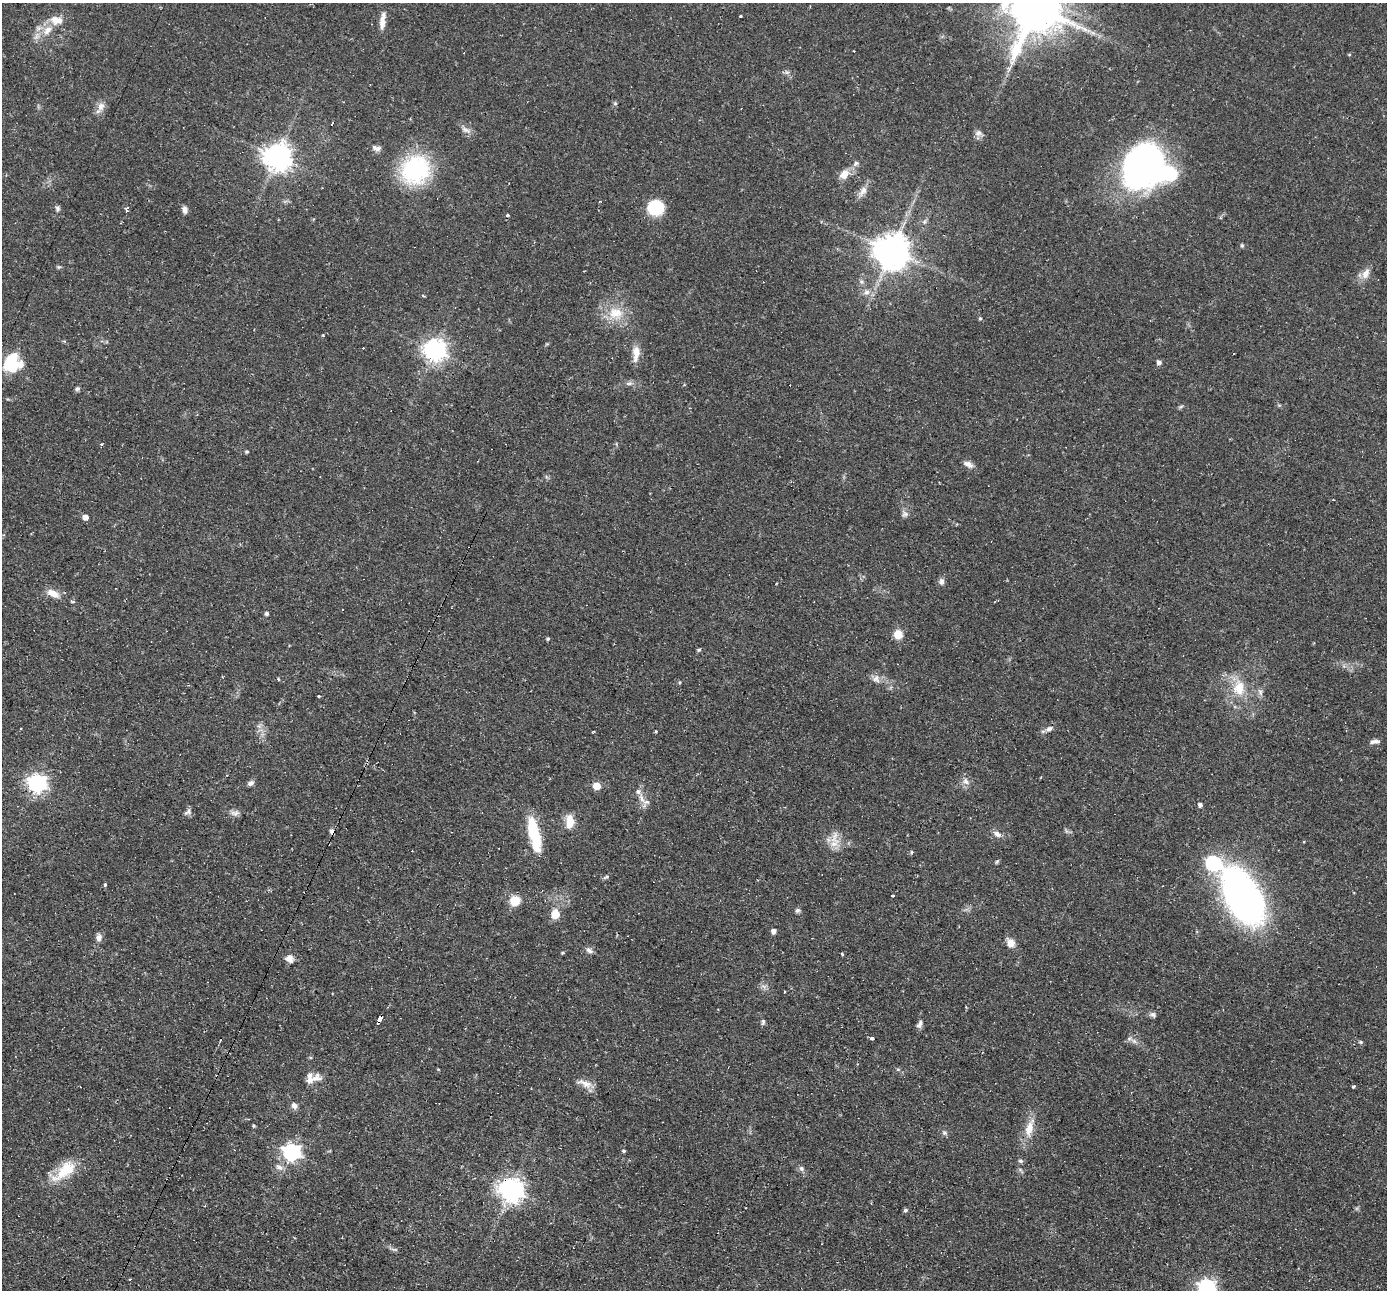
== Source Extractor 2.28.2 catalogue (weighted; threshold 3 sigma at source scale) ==
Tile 7 of 4 x 4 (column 3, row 2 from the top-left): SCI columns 2772-4156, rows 2846-4133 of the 5542 x 5557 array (HDU 1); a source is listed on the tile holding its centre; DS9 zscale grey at full resolution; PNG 1389 x 1292 px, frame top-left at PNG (2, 3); no overlay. Shown black and unused: <1% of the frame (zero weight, under 2 of 3 exposures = <1% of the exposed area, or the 3 px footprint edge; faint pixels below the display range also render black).
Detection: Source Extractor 2.28.2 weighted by HDU 2 'WHT'; one run over the whole footprint, this tile lists its part. Background 0.0583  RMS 0.0047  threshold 0.021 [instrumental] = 3 sigma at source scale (4.5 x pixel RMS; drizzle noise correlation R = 1.50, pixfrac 1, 0.05/0.05 arcsec/px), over >= 5 px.
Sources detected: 138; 3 inside a brighter object's white glare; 11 cosmic-ray / hot-pixel residue — not listed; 6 inside a brighter listed object's ellipse — not listed separately; the other 118 listed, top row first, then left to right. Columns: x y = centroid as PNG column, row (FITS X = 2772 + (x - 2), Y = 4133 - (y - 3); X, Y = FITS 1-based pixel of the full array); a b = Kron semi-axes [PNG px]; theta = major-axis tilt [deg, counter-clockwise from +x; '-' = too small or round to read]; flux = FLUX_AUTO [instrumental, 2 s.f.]
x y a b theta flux
1036 8 16 13 57 2900
740 16 3 2 - 0.58
56 20 18 11 -9 5.8
382 21 23 6 82 3.9
47 30 13 8 46 4.8
1349 55 5 3 - 0.38
1012 63 7 4 90 1.2
787 72 7 6 - 1.1
615 103 5 5 - 0.67
101 106 13 9 66 3.2
332 124 3 3 - 11
466 130 14 6 -28 2.3
978 133 9 8 - 1.9
377 149 9 7 37 1.7
277 156 9 8 - 570
856 163 9 7 47 1.7
1139 167 45 34 60 160
415 170 22 20 47 65
844 174 16 11 54 4.7
863 191 16 8 55 3.5
57 208 7 5 81 1.1
128 208 9 4 36 1.2
655 208 16 14 1 19
185 210 8 6 -73 1.9
507 215 4 4 - 0.65
924 222 6 5 - 0.93
1242 245 6 4 -69 0.63
892 251 10 10 - 1100
59 267 6 5 - 0.68
1366 274 14 9 64 3.9
867 292 9 7 3 2.2
423 296 5 3 - 0.49
616 313 23 17 -7 12
980 318 5 4 - 0.65
323 335 3 3 - 0.42
435 350 8 7 - 330
636 352 18 9 87 5.2
1159 362 5 4 - 2
12 363 26 20 72 15
629 383 10 5 13 1.4
77 389 6 5 - 0.93
1181 406 8 3 19 0.72
101 444 4 3 - 0.47
247 451 4 4 - 0.61
968 464 14 7 -28 2.5
905 514 9 8 - 1.6
85 517 4 4 - 3.7
941 582 9 7 89 1.7
53 593 20 8 -27 4.5
342 609 3 2 - 0.33
267 613 4 4 - 1.2
898 634 9 8 - 6.5
548 639 4 4 - 0.78
699 650 5 4 - 0.76
278 679 4 3 - 0.49
876 679 11 11 - 2.9
680 682 4 4 - 0.52
1239 688 24 17 84 12
1260 692 7 5 -62 1.3
319 696 4 2 - 0.58
1049 728 11 6 22 2
656 731 4 3 - 0.49
1375 741 11 5 6 1.9
965 781 10 8 -64 2.4
37 783 7 7 - 210
250 783 8 6 32 1.6
597 786 5 5 - 11
642 798 17 6 -63 3.3
1200 805 5 5 - 1.9
188 812 11 7 25 1.6
235 813 13 7 2 2.1
570 822 17 9 88 6.4
533 831 35 13 -85 19
997 834 12 7 -30 2.3
835 838 23 11 -88 5.9
912 852 4 4 - 0.68
606 877 10 4 24 0.9
105 885 4 3 - 0.93
893 896 3 2 - 0.56
1243 896 52 27 -61 210
515 901 11 10 - 7.5
797 911 7 6 - 1
555 914 12 11 - 5.3
774 931 5 4 - 2.4
99 937 11 7 88 2.2
1011 943 10 8 -59 4.5
589 950 10 6 -29 1.6
563 953 4 3 - 0.58
842 954 3 3 - 0.68
290 959 10 9 - 2.9
1153 1015 9 6 -24 1.3
379 1019 6 3 67 13
763 1022 8 5 83 0.97
920 1024 11 6 60 1.8
872 1039 4 3 - 2.2
220 1040 4 2 - 0.36
1134 1041 10 5 -36 1.6
1361 1042 5 4 - 0.6
438 1069 5 3 - 0.33
898 1069 6 3 -19 0.61
316 1078 17 11 14 4
585 1083 22 8 -18 4.1
1354 1086 4 3 - 1.6
294 1106 8 7 - 2
254 1126 5 4 - 0.55
1029 1129 24 11 79 7.4
945 1133 7 6 - 1.1
623 1151 4 4 - 0.79
292 1152 7 7 - 160
1021 1161 7 4 -26 0.83
279 1167 11 7 -27 2.3
801 1168 7 6 - 1.4
65 1171 35 15 40 15
511 1190 8 8 - 390
905 1210 5 5 - 1
394 1249 10 4 -5 0.98
130 1279 3 2 - 0.97
1207 1287 7 7 - 140
Overlapping masked pixels (flux is a lower limit): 3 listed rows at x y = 53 593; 379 1019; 511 1190
Isophote crosses this tile's border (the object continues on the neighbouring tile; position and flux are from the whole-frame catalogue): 3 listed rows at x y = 1036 8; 12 363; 1207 1287